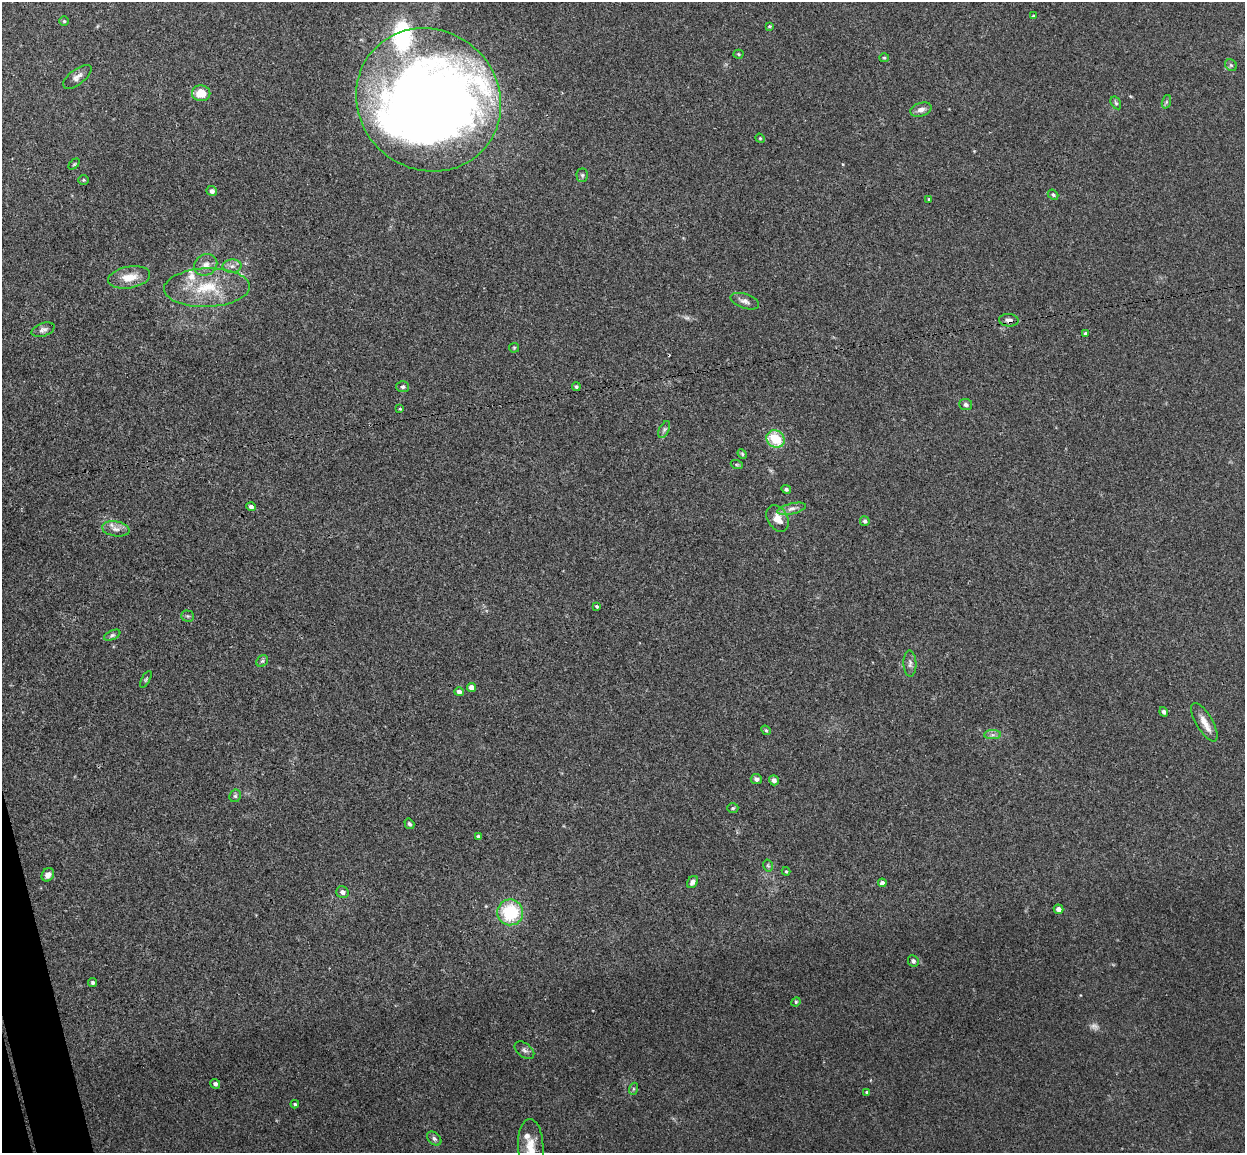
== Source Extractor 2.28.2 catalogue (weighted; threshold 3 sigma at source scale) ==
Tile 7 of 4 x 4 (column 3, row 2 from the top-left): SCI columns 2545-3787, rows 2457-3607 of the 5086 x 5029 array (HDU 1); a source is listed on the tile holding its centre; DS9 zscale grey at full resolution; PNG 1247 x 1155 px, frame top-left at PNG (2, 2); each listed source drawn as its Kron ellipse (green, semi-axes under 4 px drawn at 4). Shown black and unused: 1% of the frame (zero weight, under 3 of 4 exposures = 5% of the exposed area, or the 3 px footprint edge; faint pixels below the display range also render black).
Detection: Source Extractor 2.28.2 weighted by HDU 2 'WHT'; one run over the whole footprint, this tile lists its part. Background 0.0387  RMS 0.0042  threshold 0.0191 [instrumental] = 3 sigma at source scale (4.5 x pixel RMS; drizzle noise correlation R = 1.50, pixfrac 1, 0.05/0.05 arcsec/px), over >= 5 px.
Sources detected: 87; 2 too faint to see at this stretch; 4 inside a brighter object's white glare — neither listed nor drawn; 3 inside a brighter listed object's ellipse — not listed separately; the other 78 listed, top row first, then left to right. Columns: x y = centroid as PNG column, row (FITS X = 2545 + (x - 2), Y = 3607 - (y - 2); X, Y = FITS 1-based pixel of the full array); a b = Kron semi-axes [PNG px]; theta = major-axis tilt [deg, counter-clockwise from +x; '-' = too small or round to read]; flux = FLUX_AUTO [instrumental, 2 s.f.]
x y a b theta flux
1033 16 4 4 - 0.46
64 21 5 4 - 0.55
770 26 4 3 - 0.49
738 54 5 4 - 0.51
884 58 5 4 - 0.51
1231 65 6 5 - 0.78
77 77 17 7 38 2.4
201 93 9 8 - 7.3
428 100 74 69 -41 360
1166 102 7 4 71 0.7
1116 103 7 4 -59 0.71
921 110 11 6 18 2.3
760 138 5 4 - 0.51
74 164 6 4 44 0.51
582 175 7 5 -89 0.8
84 180 5 4 - 0.57
212 191 5 5 - 1.6
1053 195 6 4 -40 0.74
929 199 4 3 - 0.47
206 265 12 10 32 3.2
232 266 9 6 1 1.9
129 277 21 10 10 6.8
207 288 43 19 2 20
745 301 15 7 -19 2.1
1009 320 10 6 -4 1.6
43 330 12 6 19 1.5
1085 333 4 3 - 0.62
514 348 5 5 - 0.5
403 387 6 5 - 0.78
576 387 4 4 - 0.76
966 405 6 5 - 1.3
400 409 4 3 - 0.42
664 430 9 5 63 1.1
776 439 9 8 - 16
742 454 5 4 - 0.49
737 465 6 4 -19 0.48
786 489 5 4 - 0.82
251 507 5 4 - 1.4
792 509 15 5 13 2.1
778 518 14 10 -59 4.8
865 521 5 4 - 1.1
116 529 14 7 -9 2.8
597 607 4 4 - 0.6
188 616 6 5 - 0.76
112 635 8 4 24 0.88
262 661 6 5 - 0.75
910 664 13 6 -88 1.7
146 679 9 3 61 0.58
471 687 5 4 - 2.4
459 692 4 4 - 2
1164 712 5 4 - 1.4
1204 722 22 8 -59 4.4
766 730 5 4 - 0.57
993 735 8 4 0 1.2
756 779 5 5 - 1.3
774 780 5 4 - 2
235 796 6 5 - 0.79
733 808 5 4 - 0.61
409 824 5 4 - 0.87
478 836 4 3 - 0.73
768 866 6 4 -77 0.61
786 871 4 4 - 0.46
48 875 7 5 53 2
692 882 6 5 - 1.8
882 883 4 4 - 1.5
342 892 6 5 - 1.8
1059 909 5 4 - 1.8
510 912 13 13 - 23
913 961 6 5 - 1.1
93 982 4 3 - 0.76
796 1002 5 4 - 0.59
524 1050 11 7 -38 1.5
215 1084 5 4 - 1.4
633 1089 6 4 72 0.69
867 1092 4 3 - 0.74
295 1104 4 3 - 0.57
434 1138 8 5 -40 1.1
531 1147 28 13 -88 7.8
Overlapping masked pixels (flux is a lower limit): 1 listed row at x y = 1009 320
Isophote crosses this tile's border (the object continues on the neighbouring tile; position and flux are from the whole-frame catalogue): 1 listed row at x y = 531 1147